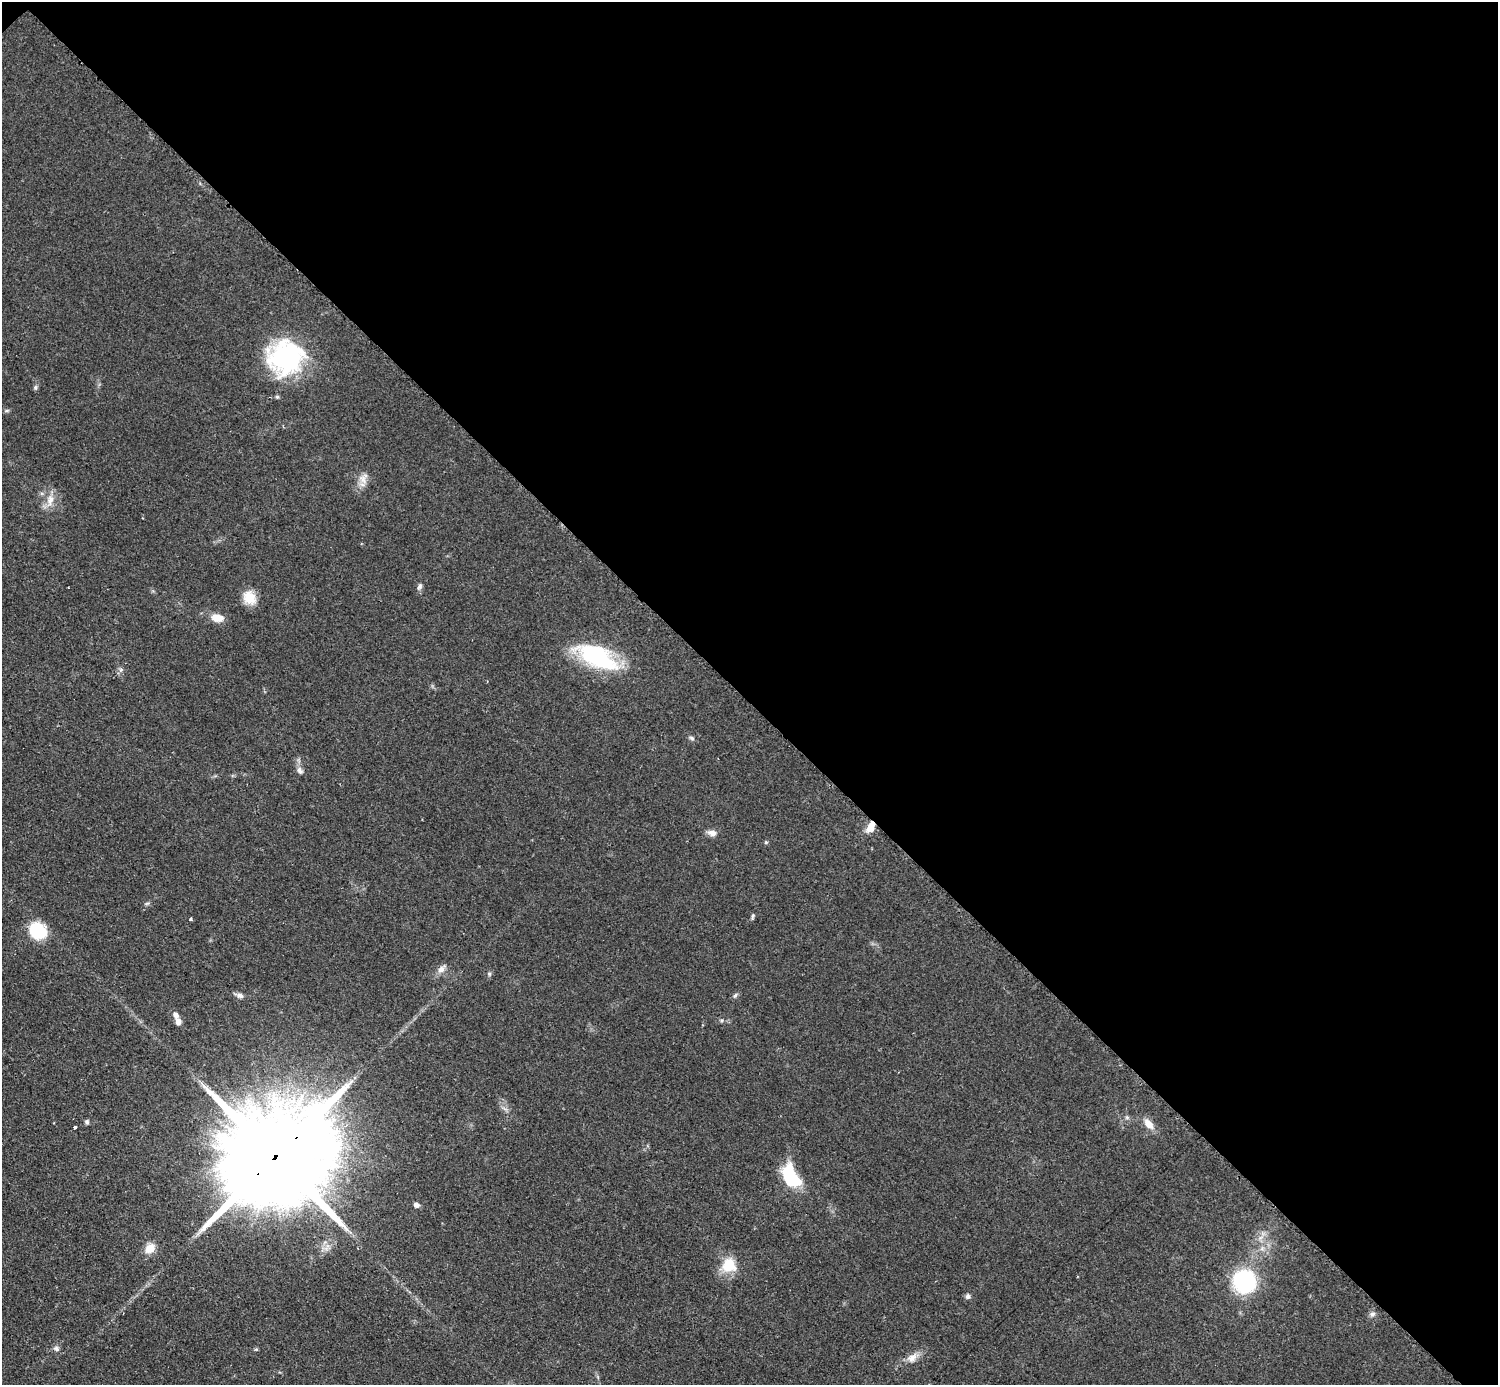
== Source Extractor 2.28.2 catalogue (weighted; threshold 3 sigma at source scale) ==
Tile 3 of 4 x 4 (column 3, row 1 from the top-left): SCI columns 2999-4494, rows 4455-5837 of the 5992 x 5992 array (HDU 1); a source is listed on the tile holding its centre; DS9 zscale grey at full resolution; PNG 1500 x 1387 px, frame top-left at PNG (2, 2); no overlay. Shown black and unused: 51% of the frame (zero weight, under 2 of 3 exposures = <1% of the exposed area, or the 3 px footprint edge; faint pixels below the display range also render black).
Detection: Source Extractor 2.28.2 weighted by HDU 2 'WHT'; one run over the whole footprint, this tile lists its part. Background 0.0555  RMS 0.0074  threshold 0.0333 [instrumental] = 3 sigma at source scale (4.5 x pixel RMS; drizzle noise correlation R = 1.50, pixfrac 1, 0.05/0.05 arcsec/px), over >= 5 px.
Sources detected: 40; all 40 listed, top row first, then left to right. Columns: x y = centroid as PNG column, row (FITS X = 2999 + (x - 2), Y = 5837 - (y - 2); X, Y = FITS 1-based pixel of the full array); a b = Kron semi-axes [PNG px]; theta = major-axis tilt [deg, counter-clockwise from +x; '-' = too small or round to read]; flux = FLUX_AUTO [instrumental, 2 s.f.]
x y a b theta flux
285 358 40 36 26 97
35 387 7 5 70 1.4
277 397 5 4 - 1.1
7 411 8 4 9 1.2
363 479 15 11 -72 6.2
50 500 17 9 78 7.8
420 586 9 6 71 2.2
249 598 17 15 -58 12
217 618 14 8 -7 10
597 657 41 18 -29 90
692 738 8 5 -27 1.6
299 770 10 7 -71 3
871 827 13 8 66 9.1
712 833 11 8 -14 4.2
766 842 5 5 - 0.89
147 903 6 4 19 1.1
752 917 9 3 85 1.2
191 919 4 3 - 2.4
37 931 19 17 -43 29
441 969 12 8 45 4.5
489 974 6 5 - 1.2
240 995 10 6 -21 3.1
735 996 7 5 49 1.6
176 1015 9 7 -62 3.4
178 1022 7 6 - 4.5
1127 1117 6 5 - 1.4
87 1122 6 5 - 1.4
1149 1124 13 7 -50 7.6
75 1127 4 3 - 2.4
276 1156 41 23 42 29000
791 1177 22 12 -63 51
416 1205 7 6 - 2.8
150 1248 12 10 37 9.6
729 1265 19 17 -67 19
1244 1281 13 13 - 110
968 1296 8 6 68 1.9
1372 1314 8 7 - 2.6
56 1348 9 6 -33 2.4
256 1349 6 3 18 0.84
912 1358 16 11 39 6.7
Overlapping masked pixels (flux is a lower limit): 2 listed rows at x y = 871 827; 276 1156